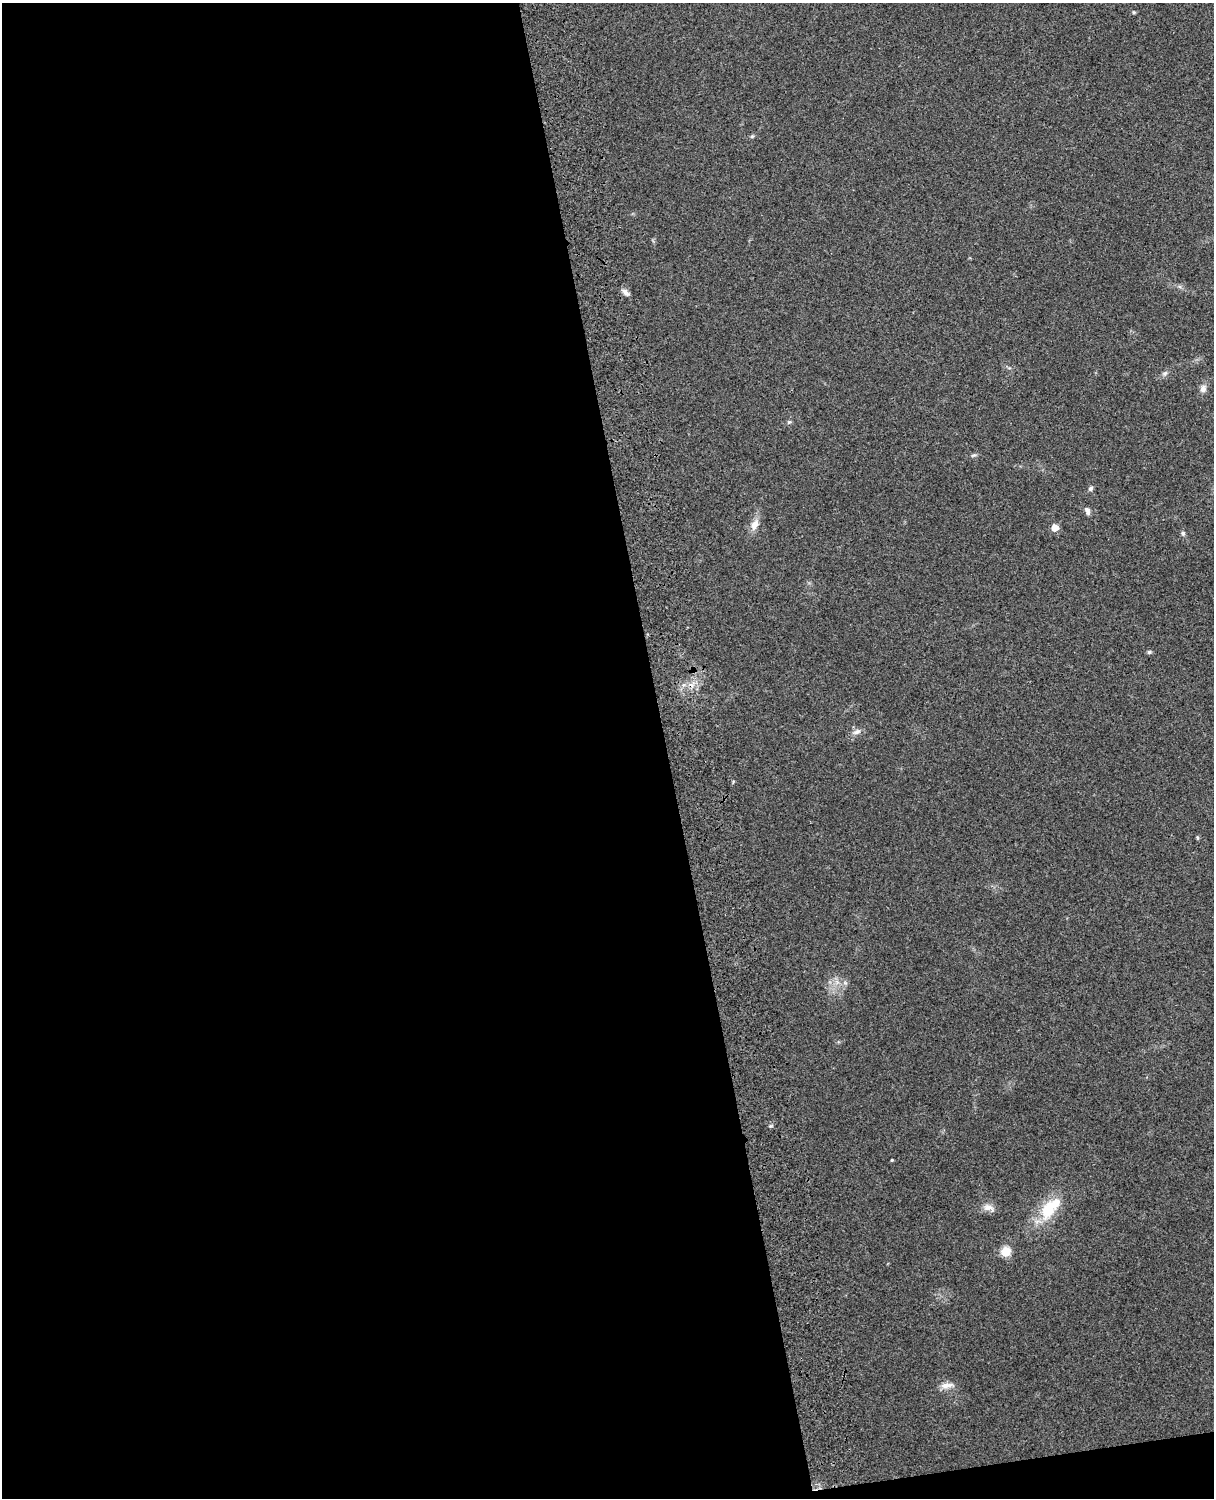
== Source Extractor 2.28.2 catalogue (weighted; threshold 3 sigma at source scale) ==
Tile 9 of 4 x 3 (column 1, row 3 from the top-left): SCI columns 119-1330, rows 165-1660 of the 5088 x 4928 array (HDU 1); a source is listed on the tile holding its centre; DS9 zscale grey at full resolution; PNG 1216 x 1500 px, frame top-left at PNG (2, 3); no overlay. Shown black and unused: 56% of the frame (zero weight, under 3 of 4 exposures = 6% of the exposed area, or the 3 px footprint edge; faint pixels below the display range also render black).
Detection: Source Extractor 2.28.2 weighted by HDU 2 'WHT'; one run over the whole footprint, this tile lists its part. Background 0.279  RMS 0.0091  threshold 0.0411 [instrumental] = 3 sigma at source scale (4.5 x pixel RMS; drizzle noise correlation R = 1.50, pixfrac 1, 0.05/0.05 arcsec/px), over >= 5 px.
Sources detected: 20; all 20 listed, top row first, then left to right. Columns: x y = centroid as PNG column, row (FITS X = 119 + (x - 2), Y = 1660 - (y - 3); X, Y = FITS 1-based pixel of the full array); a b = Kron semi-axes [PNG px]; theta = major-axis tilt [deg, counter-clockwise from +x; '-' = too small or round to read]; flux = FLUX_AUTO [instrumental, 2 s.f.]
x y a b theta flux
1134 12 4 4 - 1.3
752 136 5 5 - 1.3
625 292 11 6 -44 3.6
1165 373 7 5 44 2.1
1203 389 11 8 75 4.5
789 422 6 5 - 1.6
973 455 9 3 13 1.6
1091 488 7 5 47 2
1087 511 9 5 -66 3.1
755 525 15 9 67 7.9
1055 528 5 5 - 14
1183 533 6 5 - 1.9
1149 652 5 4 - 1.7
856 732 12 6 11 3.9
1197 837 7 3 -71 1
892 1160 3 3 - 0.85
988 1207 14 8 0 6.1
1049 1208 36 17 47 35
1005 1252 5 5 - 45
946 1386 17 7 9 6.8
Unlisted compact peaks at least as high as the median listed source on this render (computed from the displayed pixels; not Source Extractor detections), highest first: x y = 771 1126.